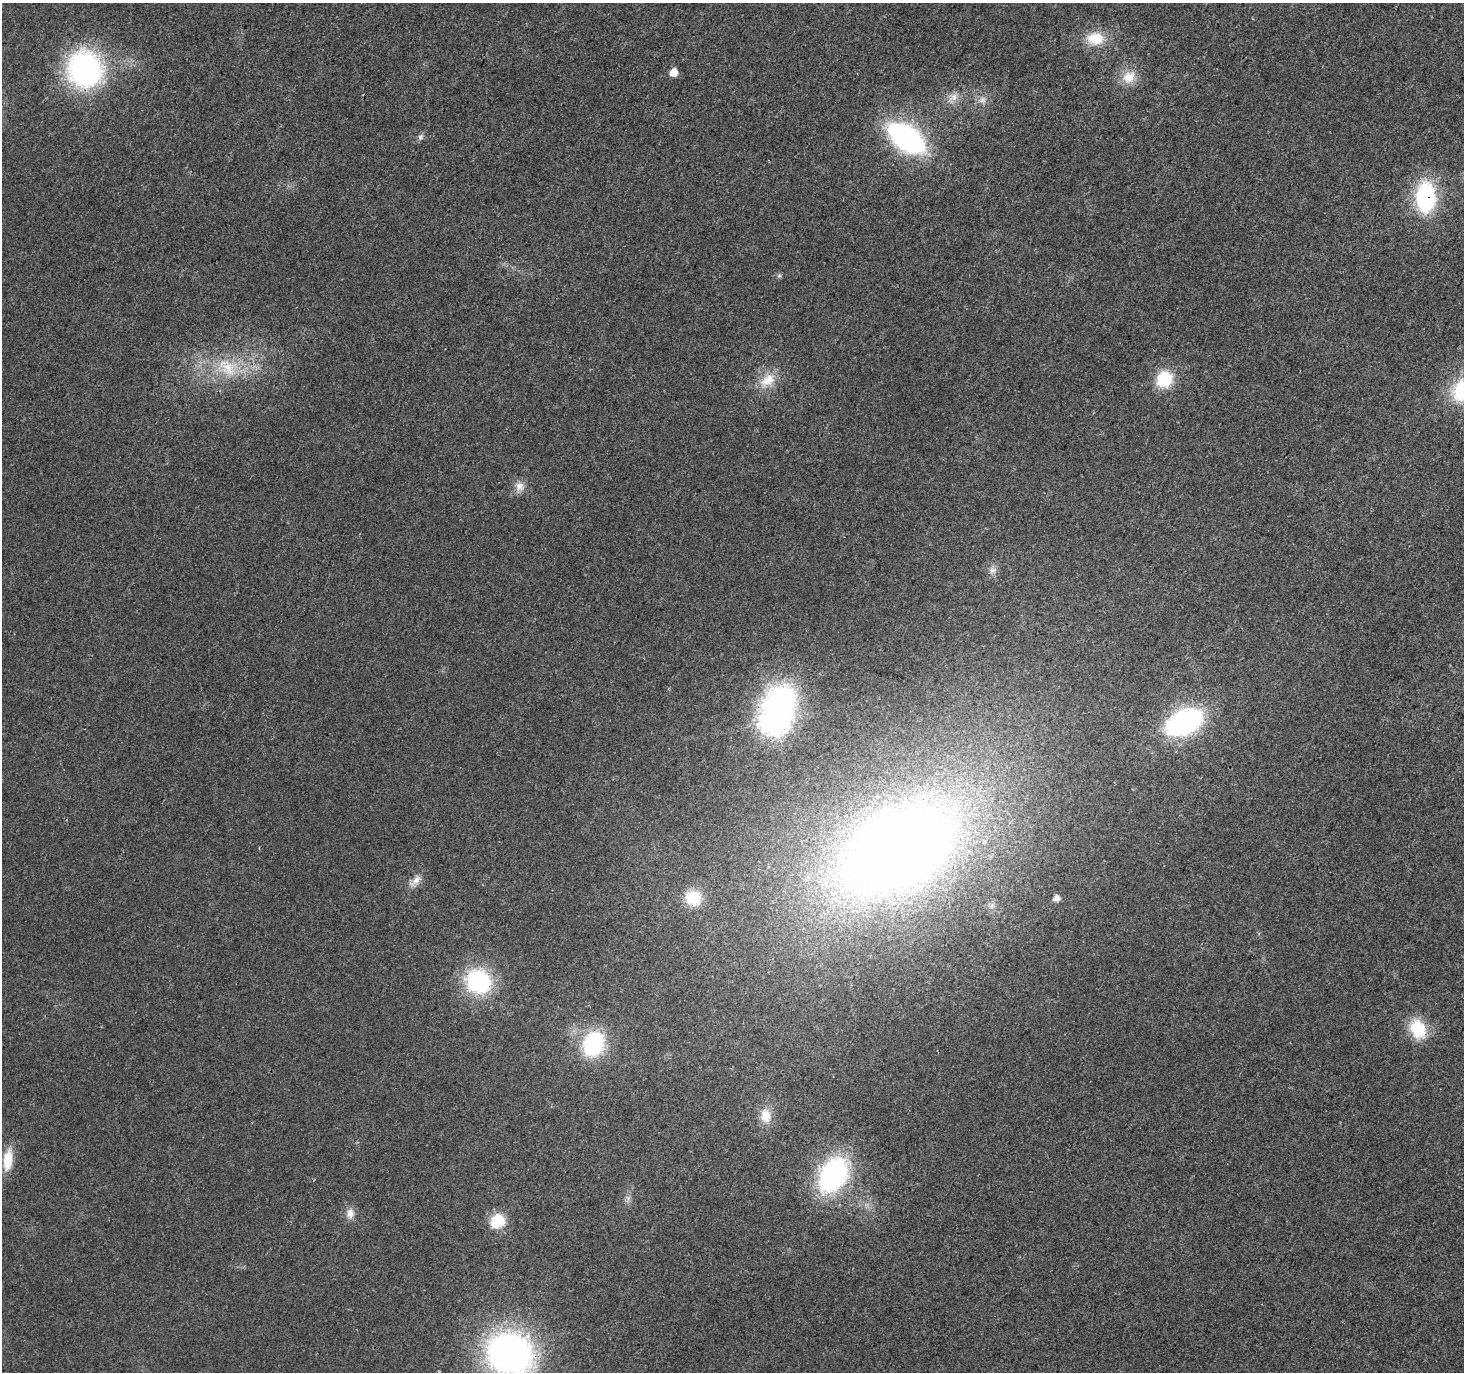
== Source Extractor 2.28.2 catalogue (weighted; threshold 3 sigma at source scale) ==
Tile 10 of 4 x 4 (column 2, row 3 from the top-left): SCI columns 1463-2924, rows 1563-2932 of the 5855 x 5931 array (HDU 1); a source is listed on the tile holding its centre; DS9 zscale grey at full resolution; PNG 1466 x 1374 px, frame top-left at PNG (2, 3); no overlay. Shown black and unused: <1% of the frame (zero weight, under 3 of 4 exposures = <1% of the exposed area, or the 3 px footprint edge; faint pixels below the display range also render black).
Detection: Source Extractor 2.28.2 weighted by HDU 2 'WHT'; one run over the whole footprint, this tile lists its part. Background 0.00519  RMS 0.0025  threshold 0.0111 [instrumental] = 3 sigma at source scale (4.5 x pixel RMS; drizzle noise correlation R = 1.50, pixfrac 1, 0.0396/0.0396 arcsec/px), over >= 5 px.
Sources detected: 32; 1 inside a brighter object's white glare — not listed; the other 31 listed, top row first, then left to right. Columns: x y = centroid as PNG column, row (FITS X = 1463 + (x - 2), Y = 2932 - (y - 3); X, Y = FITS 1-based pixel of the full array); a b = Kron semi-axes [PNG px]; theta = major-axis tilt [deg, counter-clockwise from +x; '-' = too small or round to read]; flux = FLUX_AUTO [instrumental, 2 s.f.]
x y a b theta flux
1095 38 23 17 -1 6.8
85 69 29 27 -70 64
673 72 6 5 - 3.7
1129 77 21 16 41 4.8
953 97 17 9 43 2.4
982 100 11 10 - 1.7
421 137 9 7 62 0.81
907 138 31 18 -36 63
1425 197 29 18 89 29
779 276 6 5 - 0.47
227 367 34 23 -36 12
1164 379 13 12 - 13
767 380 25 16 40 5.4
520 486 14 13 - 2.3
993 570 11 9 10 1.4
774 721 11 10 - 290
1184 722 27 17 24 57
897 851 112 73 28 340
415 881 22 9 40 2.2
693 898 18 16 -27 7.4
1056 898 5 5 - 1.8
478 981 23 21 -31 29
1418 1029 23 18 -67 9.3
593 1044 21 16 71 28
765 1116 19 14 -82 3.9
8 1160 26 11 83 5.5
833 1175 36 25 60 45
628 1198 7 5 47 0.75
350 1214 15 11 86 2.1
497 1221 14 12 29 9.1
510 1354 41 36 -23 100
Overlapping masked pixels (flux is a lower limit): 4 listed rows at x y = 85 69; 1425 197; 897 851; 510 1354
Isophote crosses this tile's border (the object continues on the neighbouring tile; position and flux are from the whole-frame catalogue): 1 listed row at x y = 510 1354